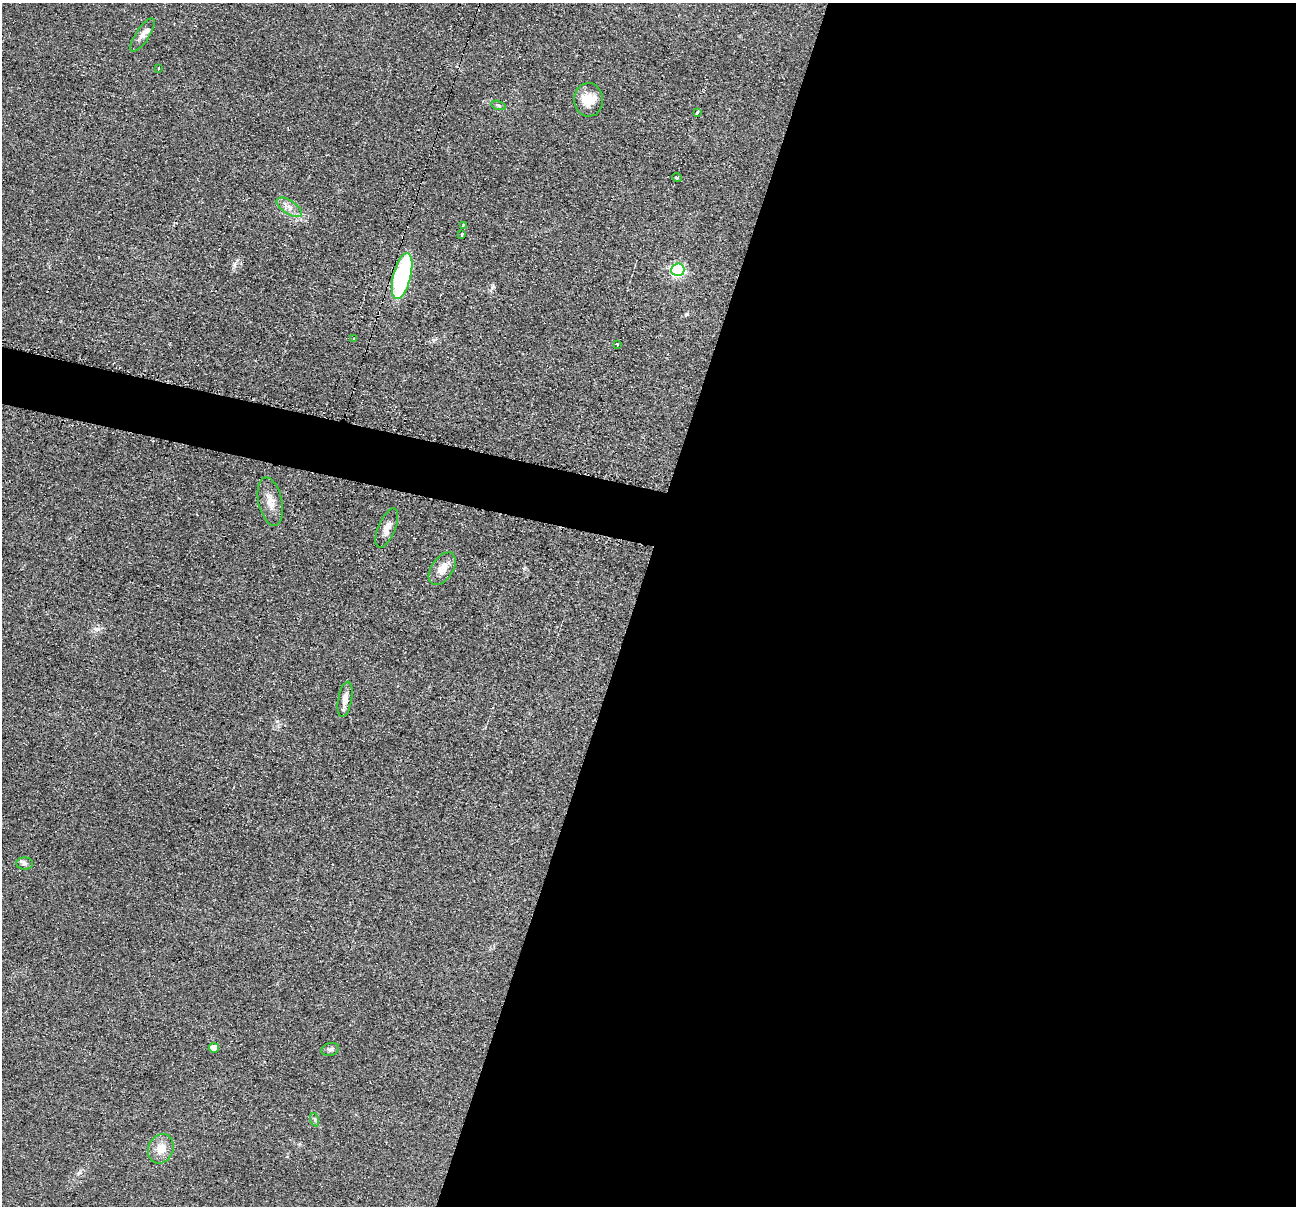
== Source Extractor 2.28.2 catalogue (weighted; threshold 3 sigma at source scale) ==
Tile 12 of 4 x 4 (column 4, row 3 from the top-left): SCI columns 3891-5184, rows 1462-2665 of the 5194 x 5209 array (HDU 1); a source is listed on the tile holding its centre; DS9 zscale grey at full resolution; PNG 1298 x 1208 px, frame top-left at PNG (2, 3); each listed source drawn as its Kron ellipse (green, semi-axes under 4 px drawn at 4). Shown black and unused: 54% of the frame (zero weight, under 2 of 3 exposures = <1% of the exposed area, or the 3 px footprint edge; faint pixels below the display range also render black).
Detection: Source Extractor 2.28.2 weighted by HDU 2 'WHT'; one run over the whole footprint, this tile lists its part. Background 0.0439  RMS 0.0074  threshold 0.0332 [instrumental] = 3 sigma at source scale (4.5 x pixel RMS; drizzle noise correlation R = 1.50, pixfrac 1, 0.05/0.05 arcsec/px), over >= 5 px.
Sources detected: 24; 1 cosmic-ray / hot-pixel residue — neither listed nor drawn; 1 inside a brighter listed object's ellipse — not listed separately; the other 22 listed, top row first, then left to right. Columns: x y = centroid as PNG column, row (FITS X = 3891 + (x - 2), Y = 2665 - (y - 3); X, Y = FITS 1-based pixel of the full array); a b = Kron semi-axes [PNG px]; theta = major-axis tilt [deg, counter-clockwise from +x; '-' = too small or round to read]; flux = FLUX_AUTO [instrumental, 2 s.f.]
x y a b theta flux
142 35 19 6 57 4.2
159 69 3 3 - 4.4
588 100 17 14 -86 12
498 105 8 3 -19 1
698 112 4 3 - 4.6
677 177 5 3 - 0.78
289 207 14 6 -34 4.8
463 225 4 3 - 4.4
461 235 4 3 - 1.6
678 270 6 6 - 130
402 276 23 8 76 93
354 339 3 3 - 12
618 344 3 3 - 5.7
270 502 24 12 -78 8.7
387 528 21 8 67 6.1
442 569 18 10 56 9.2
345 699 18 7 79 5.7
25 863 8 6 -2 2
214 1048 5 5 - 9.1
330 1049 9 6 17 2
315 1120 7 4 -72 1.3
161 1149 15 12 67 9.3
Overlapping masked pixels (flux is a lower limit): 1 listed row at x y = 402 276
Unlisted compact peaks at least as high as the median listed source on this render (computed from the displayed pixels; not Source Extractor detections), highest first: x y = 97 629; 277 721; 687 314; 234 265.